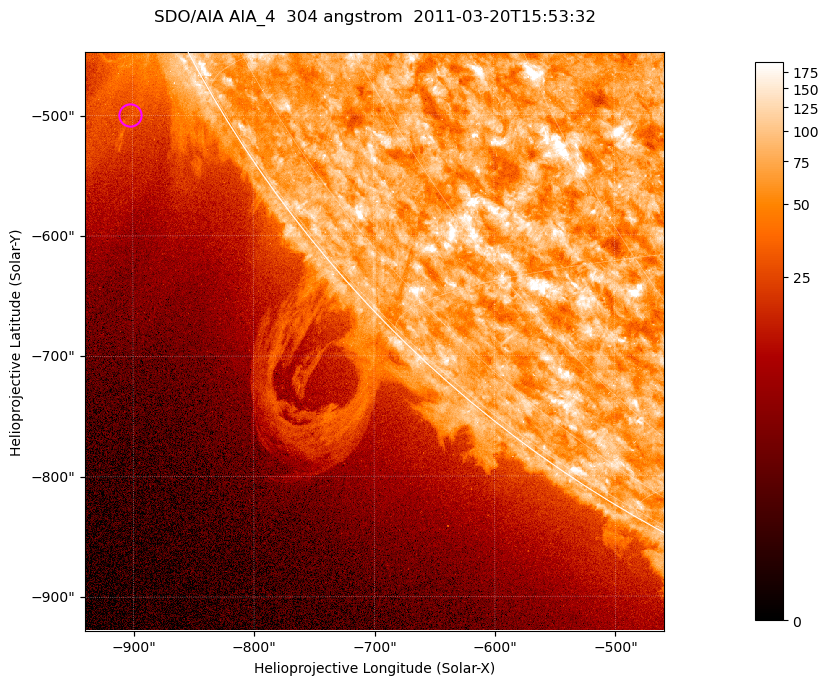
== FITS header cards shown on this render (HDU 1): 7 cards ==
TELESCOP= 'SDO/AIA '           / For AIA: SDO/AIA
INSTRUME= 'AIA_4   '           / For AIA: AIA_ATA1, AIA_ATA2, AIA_ATA3 or AIA_AT
WAVELNTH=                  304 / [angstrom] Wavelength
WAVEUNIT= 'angstrom'           / Wavelength unit: angstrom
DATE-OBS= '2011-03-20T15:53:32.126' / [ISO] Date when observation started; ISO 8
CTYPE1  = 'HPLN-TAN'           / CTYPE1; Typically HPLN
CTYPE2  = 'HPLT-TAN'           / CTYPE2; Typically HPLT

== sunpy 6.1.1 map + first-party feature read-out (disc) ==
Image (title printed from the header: SDO/AIA AIA_4  304 angstrom  2011-03-20T15:53:32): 801 x 801 px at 0.6 arcsec/px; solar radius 964 arcsec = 1606 px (partial field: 3.2% of the solar disc is inside the frame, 41% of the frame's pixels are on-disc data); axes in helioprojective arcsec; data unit not stated in the header (colour bar unlabelled)
Orientation: roll -0.132 deg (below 1 deg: not rotated)
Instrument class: DISC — disc imager (sunpy class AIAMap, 304 A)
Bright regions (active regions / flare kernels): reference = the on-disc median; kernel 7 px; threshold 5 sigma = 109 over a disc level ~71.9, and >= 1.15x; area >= 641 px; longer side >= 10 px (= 6 arcsec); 0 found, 0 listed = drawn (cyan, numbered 1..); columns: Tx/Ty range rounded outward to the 2 arcsec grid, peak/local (2 s.f.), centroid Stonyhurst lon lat
Off-limb structures (1.02-1.3 R_sun): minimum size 320 px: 7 found; the strongest spans PA ~115..125 deg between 1.02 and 1.19 R_sun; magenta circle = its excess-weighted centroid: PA ~120 deg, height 1.07 R_sun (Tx ~-902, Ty ~-500 arcsec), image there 2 x the reference